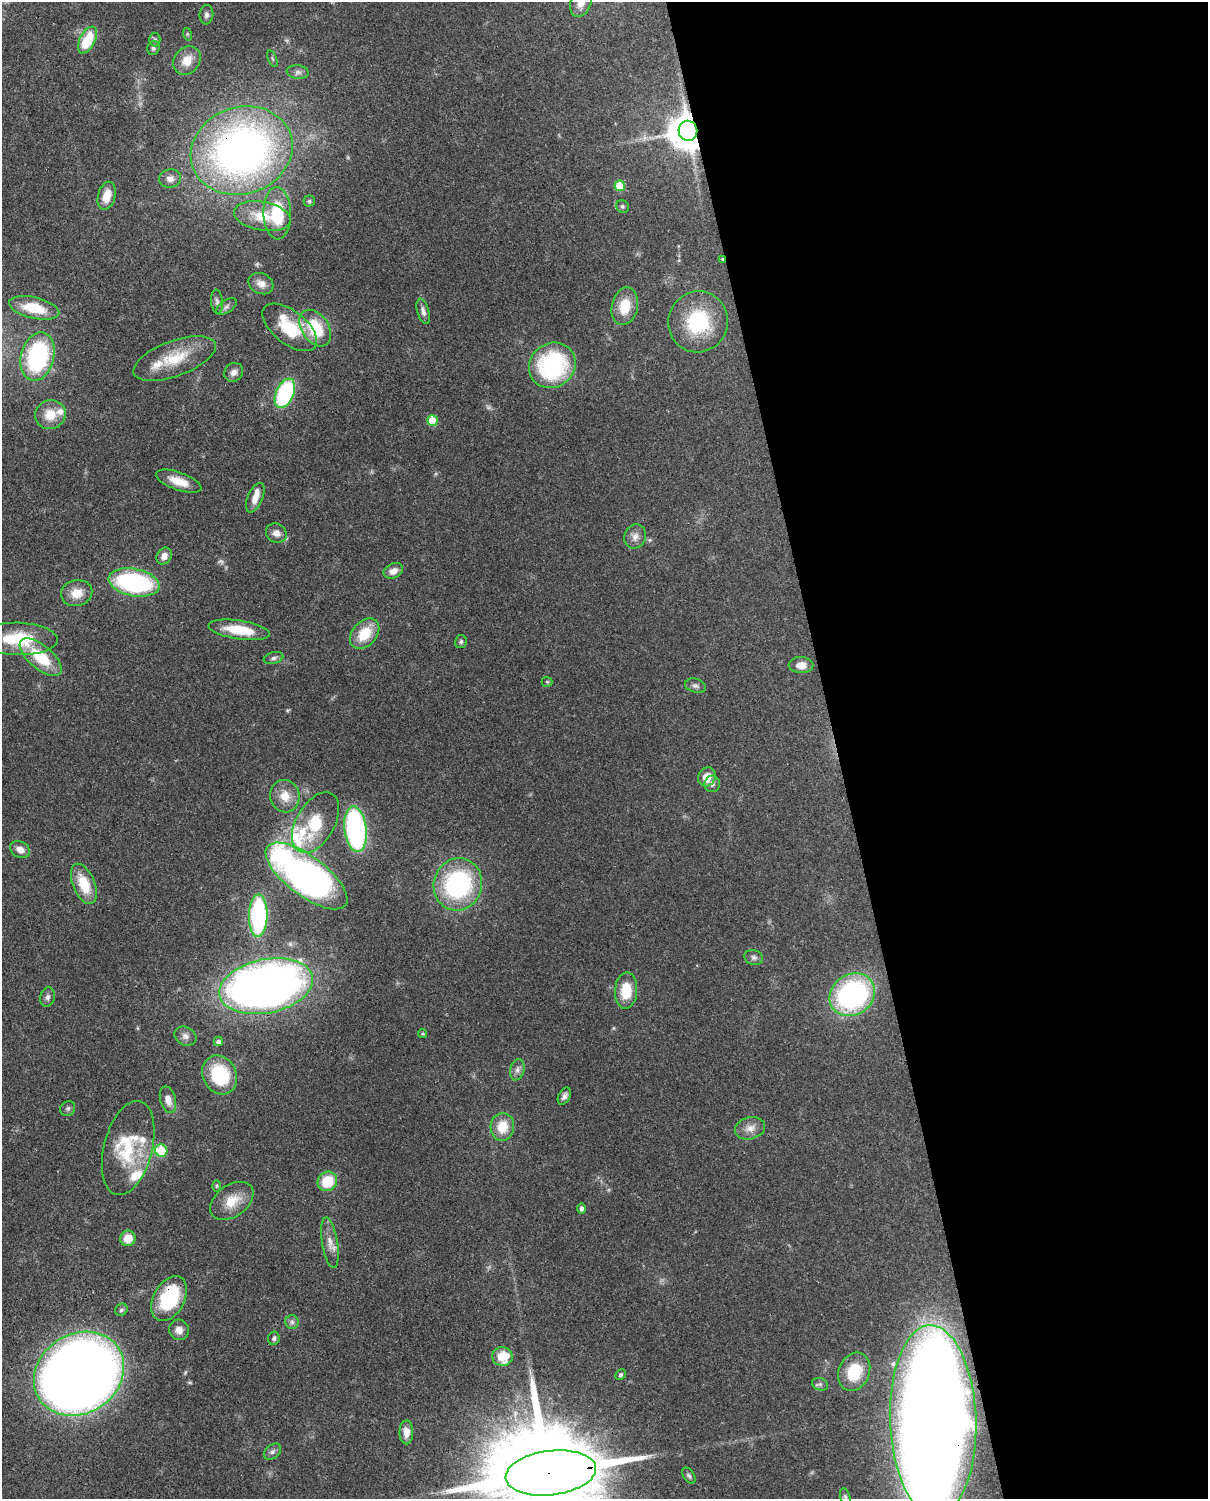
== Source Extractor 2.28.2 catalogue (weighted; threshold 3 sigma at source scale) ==
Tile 8 of 4 x 3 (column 4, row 2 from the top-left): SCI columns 3707-4912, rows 1652-3148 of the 5000 x 4911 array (HDU 1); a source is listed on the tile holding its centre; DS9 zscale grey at full resolution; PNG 1210 x 1501 px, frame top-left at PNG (2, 2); each listed source drawn as its Kron ellipse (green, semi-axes under 4 px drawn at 4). Shown black and unused: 31% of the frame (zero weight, under 3 of 4 exposures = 7% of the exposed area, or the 3 px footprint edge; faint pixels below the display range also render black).
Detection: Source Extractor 2.28.2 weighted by HDU 2 'WHT'; one run over the whole footprint, this tile lists its part. Background 0.0986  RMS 0.0041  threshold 0.0184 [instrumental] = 3 sigma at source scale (4.5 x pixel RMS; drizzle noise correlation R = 1.50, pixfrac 1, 0.05/0.05 arcsec/px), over >= 5 px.
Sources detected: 116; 3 too faint to see at this stretch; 3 inside a brighter object's white glare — neither listed nor drawn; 9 inside a brighter listed object's ellipse — not listed separately; the other 101 listed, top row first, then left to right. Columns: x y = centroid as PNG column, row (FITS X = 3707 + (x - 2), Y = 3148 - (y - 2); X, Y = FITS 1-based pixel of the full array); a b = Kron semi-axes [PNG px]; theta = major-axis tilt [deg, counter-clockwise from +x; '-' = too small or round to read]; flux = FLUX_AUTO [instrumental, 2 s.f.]
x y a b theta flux
581 3 14 10 68 3.6
206 15 9 7 83 1.4
187 34 6 4 -71 0.56
155 39 7 5 -87 0.93
87 40 14 7 63 15
153 48 7 6 - 0.93
272 59 9 3 -69 0.48
187 60 15 12 54 6.6
298 72 11 6 -7 1.5
688 131 10 9 - 1000
242 151 52 43 19 210
170 178 11 9 10 2.4
620 186 5 5 - 11
107 196 14 8 76 6.2
309 201 5 5 - 0.64
622 206 7 6 - 0.84
277 213 26 14 -88 17
262 216 28 14 -10 10
722 259 3 3 - 0.42
261 284 13 10 -27 3.4
217 302 12 6 -85 1.4
625 306 19 13 77 9.8
226 307 12 6 34 1.4
34 308 25 10 -13 13
423 311 13 6 -75 1.9
698 322 31 29 69 29
290 327 32 16 -38 19
315 328 20 13 -56 19
38 357 25 16 76 49
175 358 43 17 20 15
552 365 24 22 35 46
234 372 10 9 - 2.1
285 393 15 9 66 46
50 415 15 14 - 7.9
432 421 5 5 - 11
179 481 24 9 -20 7.1
255 498 16 7 67 4.2
276 533 11 9 -28 2.7
635 536 12 10 65 2.9
164 556 9 7 56 2.7
393 571 10 7 24 3.1
134 582 26 13 -11 63
77 593 16 13 13 5.9
239 630 31 9 -9 13
365 634 17 12 48 11
18 639 39 16 -1 19
461 642 6 6 - 0.81
41 657 25 12 -40 15
273 658 10 6 16 1.2
801 665 12 8 -2 4
547 682 5 5 - 0.52
695 686 11 7 -15 1.3
707 777 10 8 61 5.8
712 784 8 8 - 1.4
285 796 16 14 -70 6.2
315 823 33 19 60 19
356 829 23 11 -83 84
20 849 10 8 -29 3.3
306 876 49 20 -37 180
84 884 21 11 -67 12
458 884 26 24 72 57
258 916 21 9 88 60
754 957 9 7 -17 1.4
266 986 47 27 11 310
626 991 18 11 87 11
852 995 24 20 34 80
48 997 10 7 77 1.5
423 1034 4 4 - 0.64
185 1036 11 9 -28 2.2
218 1041 5 4 - 1.4
517 1070 11 7 77 1.8
220 1075 20 16 -62 23
564 1096 9 5 62 1.5
168 1100 14 7 -75 3.6
68 1108 8 7 - 1
502 1127 14 11 84 8.5
750 1128 15 11 14 3.7
128 1148 48 24 76 23
161 1151 6 6 - 14
327 1181 10 9 - 14
217 1186 6 4 90 0.52
232 1201 24 16 36 8.4
581 1209 5 4 - 0.98
128 1238 8 7 - 5.7
330 1243 26 8 -81 4.2
169 1299 24 15 61 29
121 1310 6 5 - 0.9
292 1322 7 7 - 1.2
179 1330 10 10 - 2.9
274 1338 7 6 - 1.1
502 1356 10 9 - 10
854 1372 20 15 67 20
79 1374 47 40 33 720
620 1375 6 4 44 0.93
820 1384 8 6 -21 1.1
933 1420 95 43 -88 710
406 1432 12 7 -90 3.7
272 1452 10 6 39 1.4
551 1473 45 22 7 14000
689 1476 9 5 -55 1
845 1497 9 5 -77 0.92
Overlapping masked pixels (flux is a lower limit): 7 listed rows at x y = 688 131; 242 151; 722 259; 290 327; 169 1299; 933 1420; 551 1473
Isophote crosses this tile's border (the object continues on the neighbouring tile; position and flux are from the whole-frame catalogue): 4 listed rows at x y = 581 3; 933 1420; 551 1473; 845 1497